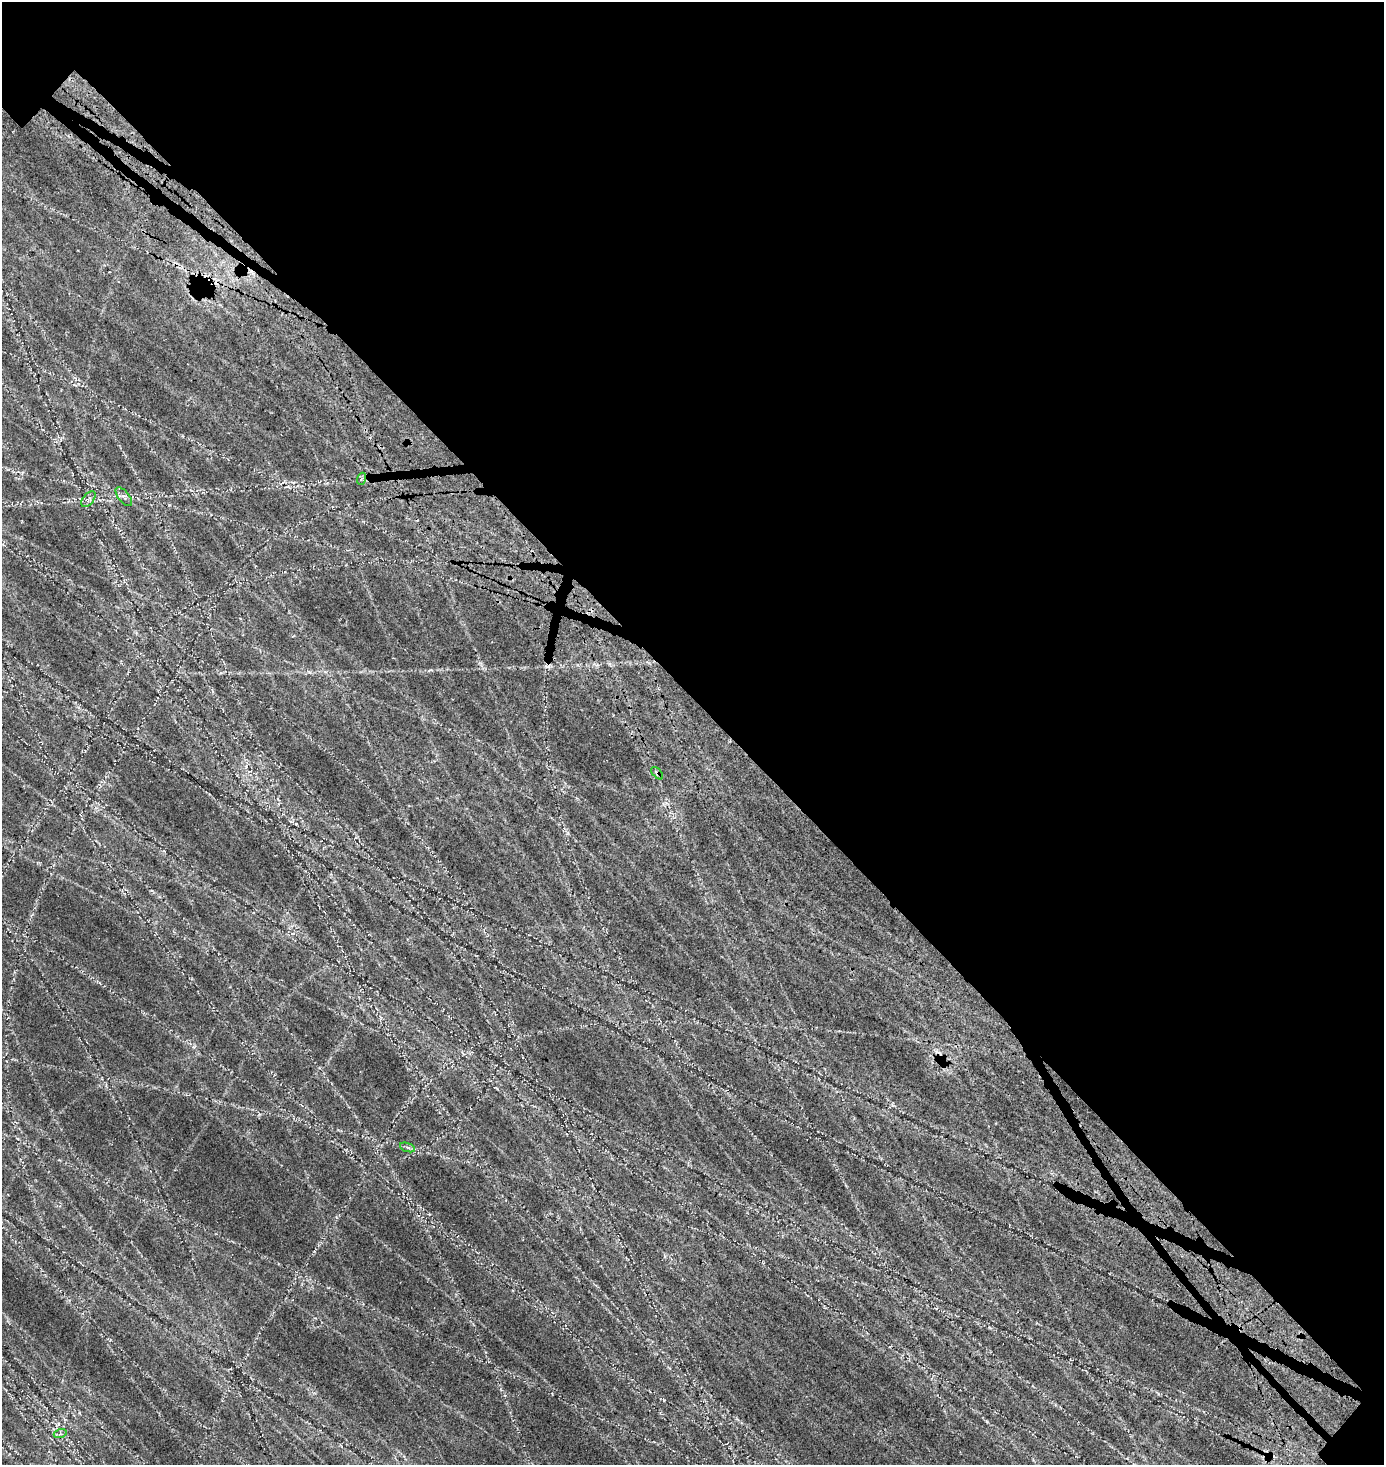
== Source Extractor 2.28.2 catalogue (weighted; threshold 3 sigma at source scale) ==
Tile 3 of 4 x 4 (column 3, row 1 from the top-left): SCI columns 3044-4425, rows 4639-6101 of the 6331 x 6330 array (HDU 1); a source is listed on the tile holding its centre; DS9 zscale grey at full resolution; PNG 1386 x 1467 px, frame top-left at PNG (2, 2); each listed source drawn as its Kron ellipse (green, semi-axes under 4 px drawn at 4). Shown black and unused: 49% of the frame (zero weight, under 3 of 5 exposures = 11% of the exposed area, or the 3 px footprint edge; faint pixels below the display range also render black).
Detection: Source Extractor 2.28.2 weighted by HDU 2 'WHT'; one run over the whole footprint, this tile lists its part. Background 0.14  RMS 0.026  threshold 0.115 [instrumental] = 3 sigma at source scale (4.5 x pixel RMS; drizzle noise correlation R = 1.50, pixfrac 1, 0.05/0.05 arcsec/px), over >= 5 px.
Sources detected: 8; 2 cosmic-ray / hot-pixel residue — neither listed nor drawn; the other 6 listed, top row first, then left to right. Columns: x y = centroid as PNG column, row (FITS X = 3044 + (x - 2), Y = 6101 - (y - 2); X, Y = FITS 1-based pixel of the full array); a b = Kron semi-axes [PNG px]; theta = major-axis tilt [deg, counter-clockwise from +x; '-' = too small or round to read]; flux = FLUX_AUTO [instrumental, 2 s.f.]
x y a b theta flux
361 479 6 4 71 3.5
124 497 11 5 -51 8.4
88 499 9 5 50 6.7
657 773 7 3 -46 3.9
407 1147 8 3 -19 4.3
60 1434 6 4 17 4.1
Overlapping masked pixels (flux is a lower limit): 1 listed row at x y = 657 773